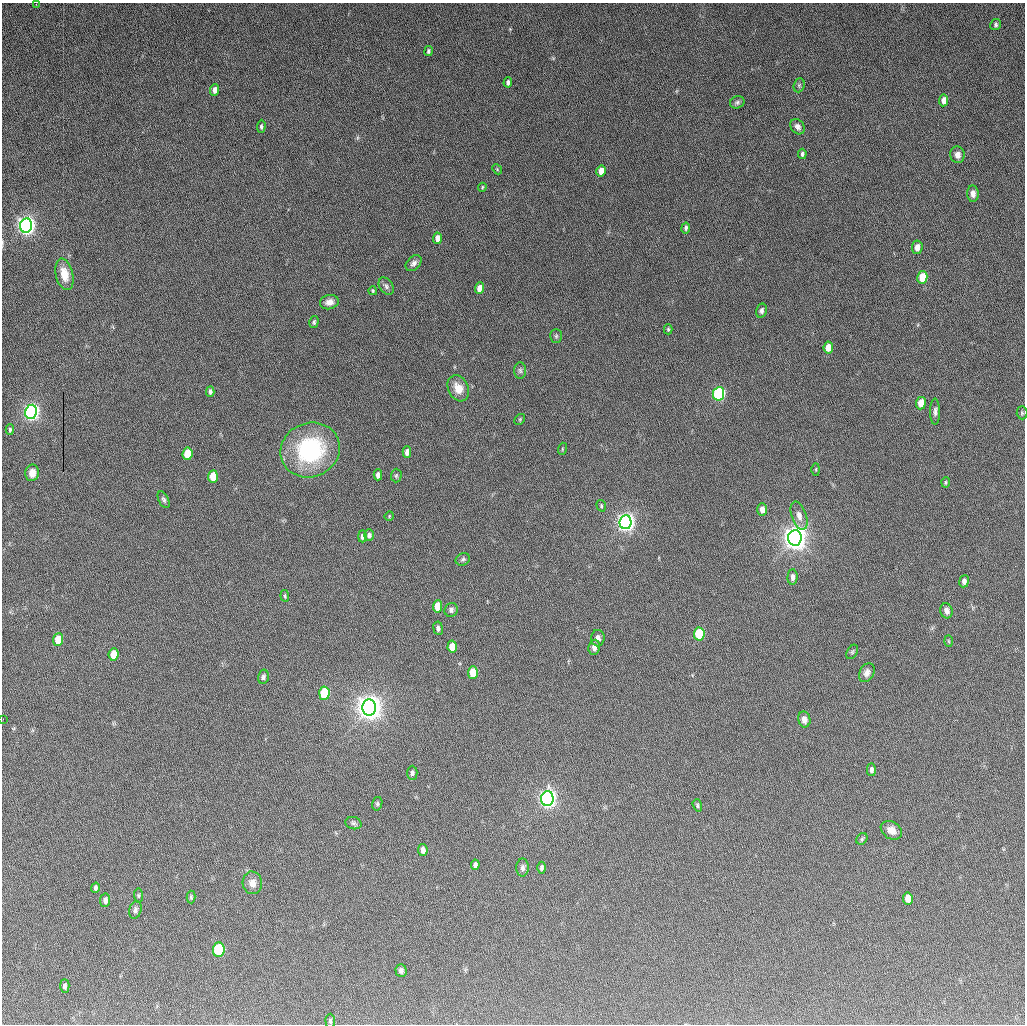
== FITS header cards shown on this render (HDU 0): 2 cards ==
NAXIS1  =                 1023
NAXIS2  =                 1022

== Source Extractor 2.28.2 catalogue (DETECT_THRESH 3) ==
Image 1023 x 1022 px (HDU 0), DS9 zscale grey, 1 PNG px = 1 image px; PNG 1027 x 1026 px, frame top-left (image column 1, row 1022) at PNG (2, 3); each listed source drawn as its Kron ellipse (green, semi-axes under 4 px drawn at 4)
Background 819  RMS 33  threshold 98.4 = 3 sigma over >= 5 px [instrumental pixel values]
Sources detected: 107; all 107 listed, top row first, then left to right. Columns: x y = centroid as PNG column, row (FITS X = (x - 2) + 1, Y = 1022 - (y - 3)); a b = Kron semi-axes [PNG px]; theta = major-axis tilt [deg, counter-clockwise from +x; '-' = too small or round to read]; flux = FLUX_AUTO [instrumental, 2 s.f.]
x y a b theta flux
36 4 2 2 - 1.3e+03
996 25 5 5 - 4.2e+03
428 51 5 4 - 4.6e+03
508 82 5 4 - 5.3e+03
799 85 7 5 69 4.1e+03
215 90 6 4 83 1.1e+04
944 100 6 4 83 1.6e+04
737 102 7 6 - 5.4e+03
261 126 6 4 86 4.1e+03
798 127 8 6 -52 9.0e+03
802 154 5 4 - 4.5e+03
957 155 8 7 - 1.2e+04
497 169 6 4 -48 2.4e+03
601 171 5 4 - 1.9e+04
482 187 4 3 - 2.6e+03
973 194 8 5 -85 1.0e+04
26 225 7 6 - 1.6e+06
686 228 5 4 - 5.2e+03
437 238 6 4 85 1.9e+04
917 247 7 5 83 1.5e+04
414 263 9 6 45 8.1e+03
64 274 16 8 -77 3.5e+04
922 277 6 5 - 5.3e+04
386 286 9 6 -55 7.2e+03
479 288 6 4 85 1.8e+04
373 291 4 3 - 2.8e+03
329 302 9 7 14 1.4e+04
761 311 7 5 75 6.3e+03
314 322 6 4 74 4.0e+03
668 329 5 4 - 2.8e+03
556 336 7 5 89 4.1e+03
828 347 6 4 84 2.5e+04
520 370 8 6 -88 5.9e+03
458 388 14 10 -63 3.1e+04
210 392 5 4 - 5.3e+03
719 394 7 5 82 4.0e+05
921 403 6 5 - 4.0e+04
31 412 7 6 - 1.2e+06
935 412 13 5 90 7.8e+03
1022 413 6 5 - 3.3e+03
520 419 6 4 46 2.6e+03
10 429 5 4 - 3.6e+03
562 449 6 4 73 2.3e+03
310 450 30 27 22 2.4e+05
407 452 6 4 88 1.4e+04
188 454 6 5 - 7.2e+04
816 469 6 3 90 2.1e+03
32 473 8 7 - 1.6e+04
378 475 5 4 - 1.1e+04
213 476 6 5 - 6.5e+04
396 476 7 5 88 3.5e+03
946 482 5 3 - 2.6e+03
164 500 9 5 -63 5.0e+03
601 506 6 4 -72 3.1e+03
762 510 6 5 - 1.5e+04
389 516 5 4 - 2.2e+03
799 516 15 7 -72 1.6e+04
625 522 7 6 - 1.6e+06
369 535 6 5 - 7.0e+03
362 536 6 4 90 7.6e+03
795 538 8 6 85 3.0e+06
463 559 7 6 - 4.7e+03
792 577 8 5 88 9.6e+03
964 581 6 4 82 8.9e+03
285 596 6 4 -82 2.8e+03
437 606 6 4 87 4.9e+04
451 610 7 6 - 6.3e+03
946 611 7 6 - 1.1e+04
438 628 7 4 -82 6.4e+03
699 634 6 5 - 1.4e+05
598 638 8 7 - 1.1e+04
58 640 6 5 - 3.3e+04
948 641 6 4 -88 2.6e+03
452 647 6 4 85 3.9e+04
594 647 7 5 83 9.9e+03
852 652 8 5 60 3.8e+03
113 654 6 5 - 3.8e+04
473 673 6 5 - 6.8e+04
867 673 10 7 60 1.1e+04
263 677 7 5 76 5.7e+03
324 693 6 5 - 1.8e+05
369 707 8 7 - 3.3e+06
3 719 3 2 - 2.3e+03
804 719 8 6 -78 1.1e+04
871 770 6 4 -90 7.6e+03
412 773 7 5 -89 5.9e+03
547 799 7 6 - 1.5e+06
377 804 7 5 76 3.9e+03
697 805 6 4 -73 4.0e+03
353 823 8 6 -15 5.4e+03
891 830 11 8 -33 1.7e+04
862 839 6 5 - 3.5e+03
423 850 6 4 -81 1.2e+04
475 865 5 4 - 6.7e+03
523 868 9 6 89 7.1e+03
541 868 6 4 90 5.3e+03
252 883 11 9 -85 1.8e+04
95 888 5 4 - 4.9e+03
138 895 7 4 -85 3.5e+03
191 897 6 4 -88 3.3e+03
908 898 6 5 - 2.3e+04
105 900 7 5 82 8.7e+03
135 910 9 6 75 6.5e+03
219 950 7 5 85 2.8e+05
401 971 6 5 - 6.1e+03
65 986 7 4 -89 5.4e+03
330 1021 7 4 -89 4.0e+03
At the frame edge (FLAGS 8, measured only in part): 3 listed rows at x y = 36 4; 26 225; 3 719